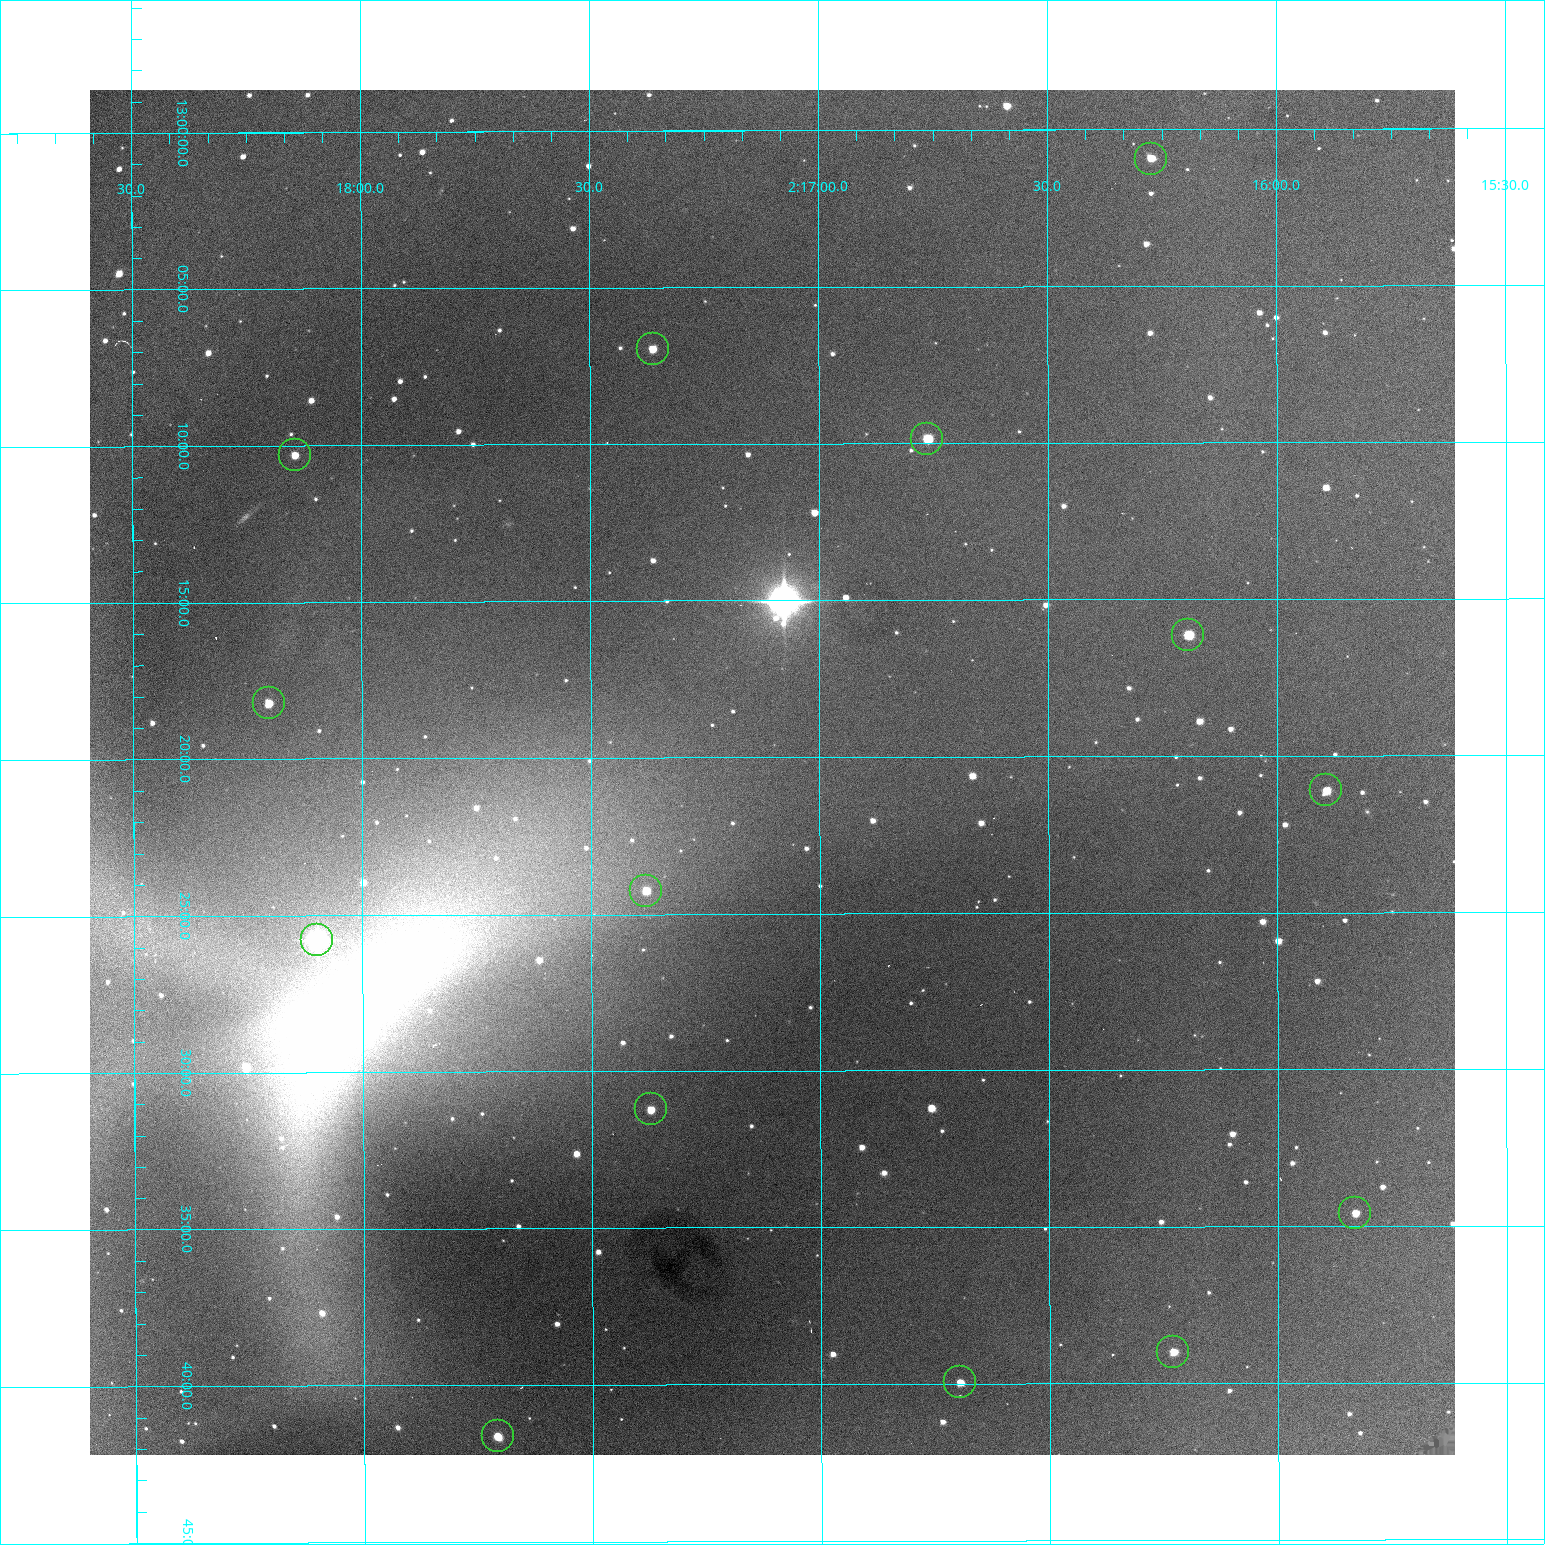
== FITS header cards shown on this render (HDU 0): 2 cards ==
NAXIS1  =                 1365 /fastest changing axis
NAXIS2  =                 1365 /next to fastest changing axis

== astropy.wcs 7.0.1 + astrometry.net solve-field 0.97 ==
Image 1365 x 1365 px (HDU 0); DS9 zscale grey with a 90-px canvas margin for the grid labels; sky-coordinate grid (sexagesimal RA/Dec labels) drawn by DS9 from the SOLVED WCS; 14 Tycho-2 reference stars matched to detected sources circled (green)
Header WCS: RA---TAN-SIP/DEC--TAN-SIP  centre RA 02:17:06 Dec +13:20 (34.28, +13.34 deg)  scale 1.91 arcsec/px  FOV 43.5' x 43.5'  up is -180 deg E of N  parity flipped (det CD > 0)
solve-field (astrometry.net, Tycho-2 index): VERIFIED the header's WCS against the Tycho-2 star catalogue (verified at 3 index scales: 8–14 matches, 0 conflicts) and refined it, rather than solving blind
Solved WCS: RA---TAN-SIP/DEC--TAN-SIP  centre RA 02:17:06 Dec +13:20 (34.28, +13.34 deg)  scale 1.91 arcsec/px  FOV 43.5' x 43.5'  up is -180 deg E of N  parity flipped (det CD > 0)
The solver's refit moves the header's centre by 0.18 arcsec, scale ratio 1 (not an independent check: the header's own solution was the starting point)
Tycho-2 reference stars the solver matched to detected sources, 14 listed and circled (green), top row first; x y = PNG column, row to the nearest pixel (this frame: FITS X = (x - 90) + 1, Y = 1365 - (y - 90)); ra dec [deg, ICRS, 3 dp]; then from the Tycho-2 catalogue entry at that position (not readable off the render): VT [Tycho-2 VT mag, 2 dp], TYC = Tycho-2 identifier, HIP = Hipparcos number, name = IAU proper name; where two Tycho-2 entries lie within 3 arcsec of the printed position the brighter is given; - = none
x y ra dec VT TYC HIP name
1151 159 34.068 +13.016 12.11 637-923-1 - -
653 349 34.341 +13.116 11.78 637-767-1 - -
927 439 34.191 +13.165 10.78 637-980-1 - -
295 455 34.536 +13.172 12.67 637-944-1 - -
1188 635 34.049 +13.269 11.22 637-820-1 - -
269 703 34.551 +13.304 11.62 637-695-1 - -
1326 790 33.973 +13.352 11.91 637-1253-1 - -
646 891 34.345 +13.404 11.61 637-1245-1 - -
317 940 34.525 +13.430 7.86 637-948-1 10730 -
651 1109 34.343 +13.520 12.11 637-855-1 - -
1355 1213 33.958 +13.576 11.96 637-1126-1 - -
1173 1352 34.057 +13.650 11.94 637-667-1 - -
960 1382 34.174 +13.666 12.36 637-601-1 - -
498 1436 34.427 +13.694 11.59 637-1123-1 - -